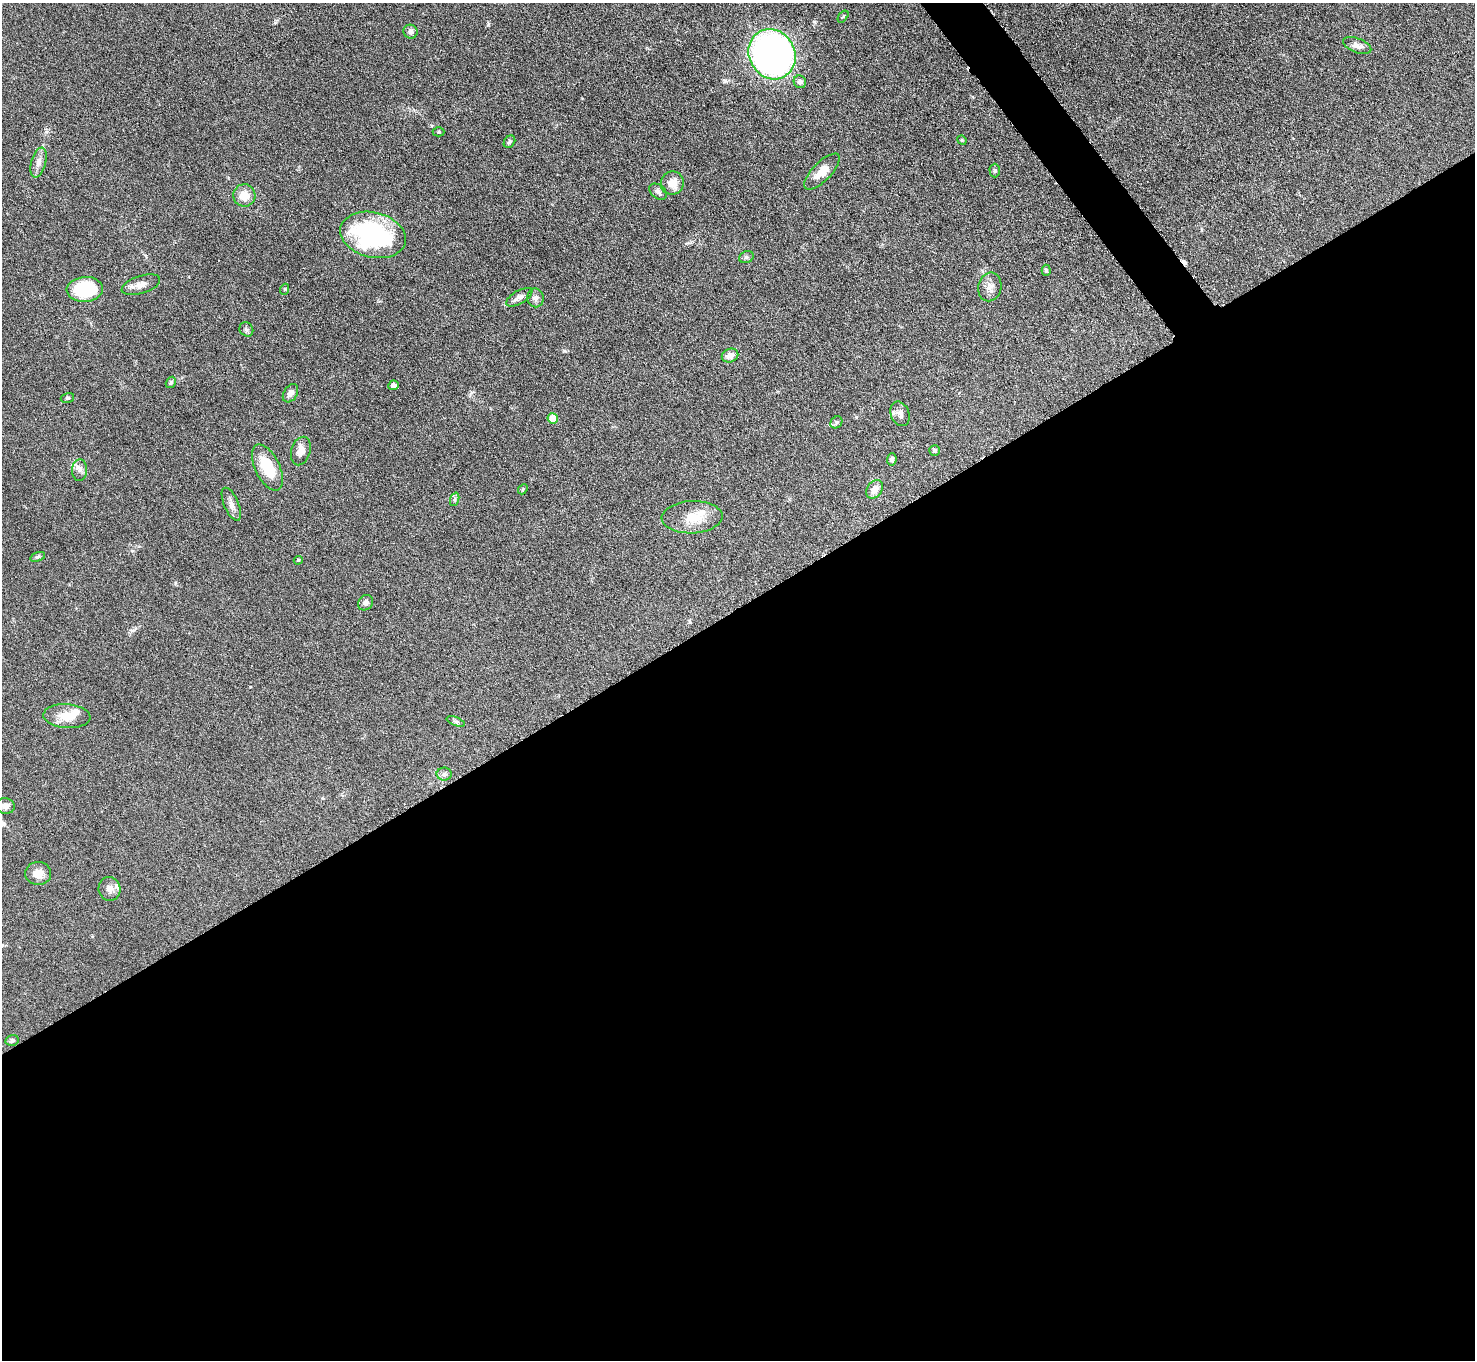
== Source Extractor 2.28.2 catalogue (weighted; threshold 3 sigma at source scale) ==
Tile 15 of 4 x 4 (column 3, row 4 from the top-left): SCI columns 2947-4419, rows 298-1655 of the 5893 x 5887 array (HDU 1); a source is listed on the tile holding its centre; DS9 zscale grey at full resolution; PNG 1477 x 1362 px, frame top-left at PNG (2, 3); each listed source drawn as its Kron ellipse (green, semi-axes under 4 px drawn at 4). Shown black and unused: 57% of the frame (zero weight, under 3 of 6 exposures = <1% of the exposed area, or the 3 px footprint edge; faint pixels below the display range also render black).
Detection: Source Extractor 2.28.2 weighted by HDU 2 'WHT'; one run over the whole footprint, this tile lists its part. Background 0.0847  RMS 0.0043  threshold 0.0176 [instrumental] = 3 sigma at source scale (4.09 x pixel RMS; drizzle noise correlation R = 1.36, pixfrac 0.8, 0.05/0.05 arcsec/px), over >= 5 px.
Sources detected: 56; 1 inside a brighter object's white glare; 1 cosmic-ray / hot-pixel residue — neither listed nor drawn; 2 inside a brighter listed object's ellipse — not listed separately; the other 52 listed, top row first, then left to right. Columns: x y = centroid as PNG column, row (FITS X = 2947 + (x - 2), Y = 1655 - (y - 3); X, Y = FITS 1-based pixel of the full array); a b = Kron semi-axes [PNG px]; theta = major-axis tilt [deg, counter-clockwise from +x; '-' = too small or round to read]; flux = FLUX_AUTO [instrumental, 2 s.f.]
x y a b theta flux
843 16 7 4 53 0.54
410 32 7 6 - 1.5
1357 45 15 7 -21 2.4
772 54 26 23 -60 160
800 82 6 6 - 1.5
439 132 6 4 1 0.55
962 140 5 4 - 0.44
509 142 7 5 53 0.72
38 162 15 7 76 2.5
995 171 7 5 -89 0.66
822 172 23 9 45 5.8
672 183 12 11 - 4.9
658 192 10 7 -39 1.4
244 195 11 11 - 5.7
373 235 33 22 -14 61
746 257 7 6 - 0.85
1046 270 5 4 - 0.71
141 285 20 8 17 3.2
990 287 14 11 78 3.1
85 289 18 12 4 25
285 289 5 3 - 0.38
519 297 15 6 31 1.9
535 298 9 8 - 1.7
246 329 7 6 - 0.95
730 355 8 6 23 2.8
171 382 6 4 58 0.64
394 385 5 5 - 1.2
290 393 10 6 58 2.1
67 398 7 5 14 0.63
900 414 13 9 -66 1.9
553 418 5 5 - 8.4
836 422 6 5 - 0.79
301 451 14 9 74 3.6
935 451 5 5 - 0.92
892 459 6 5 - 0.99
267 467 25 12 -64 13
80 470 11 7 88 1.8
523 489 5 4 - 0.45
875 489 10 7 53 3.2
455 499 7 4 72 0.8
231 504 18 7 -67 2.6
692 517 30 16 2 9
38 557 8 4 18 0.7
298 560 4 4 - 0.48
365 603 8 7 - 1.4
67 716 23 12 -4 7
456 721 9 3 -21 0.7
444 774 8 6 0 1.1
5 806 10 7 -8 2.2
38 873 13 11 -3 4.1
109 889 12 11 - 2.8
12 1040 7 5 13 0.85
Isophote crosses this tile's border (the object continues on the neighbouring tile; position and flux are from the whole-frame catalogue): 2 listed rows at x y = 772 54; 5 806
Unlisted compact peaks at least as high as the median listed source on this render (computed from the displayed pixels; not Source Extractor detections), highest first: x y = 488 25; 564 351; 132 630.